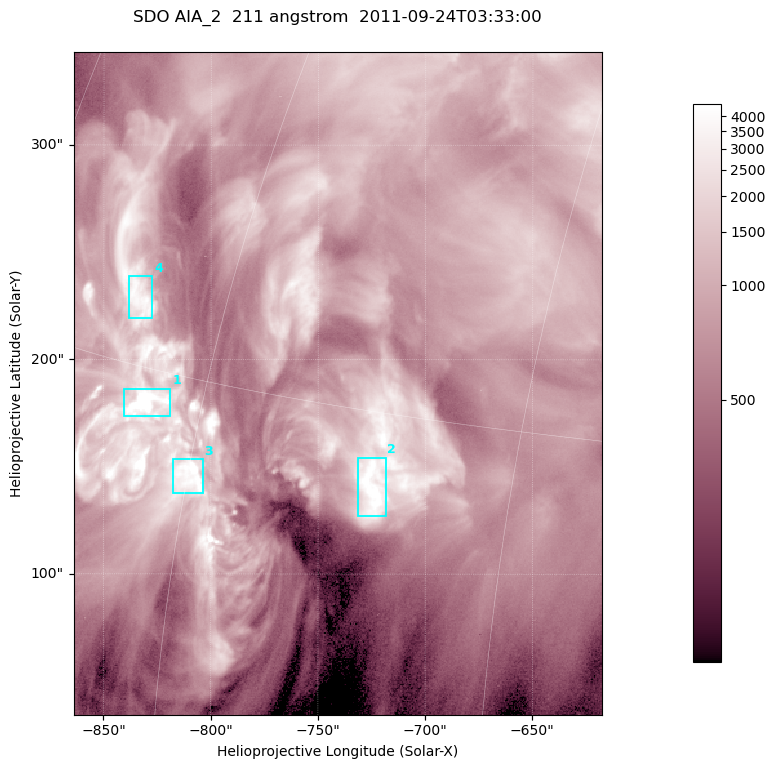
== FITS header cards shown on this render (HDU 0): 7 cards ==
TELESCOP= 'SDO     '           /
INSTRUME= 'AIA_2   '           /
WAVELNTH=                  211 /
WAVEUNIT= 'angstrom'           /
DATE-OBS= '2011-09-24T03:33:00.62' /
CTYPE1  = 'HPLN-TAN'           /
CTYPE2  = 'HPLT-TAN'           /

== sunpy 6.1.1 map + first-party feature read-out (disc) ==
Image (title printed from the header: SDO AIA_2  211 angstrom  2011-09-24T03:33:00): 410 x 514 px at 0.601 arcsec/px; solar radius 956 arcsec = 1592 px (partial field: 2.6% of the solar disc is inside the frame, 100% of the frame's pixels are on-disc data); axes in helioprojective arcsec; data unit not stated in the header (colour bar unlabelled)
Pointing: header CRPIX1/2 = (2038.91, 2046.17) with CRVAL1/2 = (0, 0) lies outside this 410 x 514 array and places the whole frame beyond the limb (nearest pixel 1.41 R_sun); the SolarSoft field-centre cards XCEN/YCEN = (-740.8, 188.9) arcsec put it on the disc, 1315 arcsec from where CRPIX/CRVAL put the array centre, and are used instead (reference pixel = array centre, CRVAL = XCEN/YCEN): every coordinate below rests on XCEN/YCEN
Orientation: roll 0.0565 deg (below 1 deg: not rotated)
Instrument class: DISC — disc imager (sunpy class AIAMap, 211 A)
Bright regions (active regions / flare kernels): reference = the on-disc median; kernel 3 px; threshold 5 sigma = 2345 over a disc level ~784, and >= 1.15x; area >= 210 px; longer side >= 5 px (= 3 arcsec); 4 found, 4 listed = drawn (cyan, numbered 1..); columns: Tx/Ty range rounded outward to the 2 arcsec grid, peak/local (2 s.f.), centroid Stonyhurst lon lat
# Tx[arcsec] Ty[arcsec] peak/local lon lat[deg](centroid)
1 -842..-818 174..188 19 -63 +14
2 -732..-718 126..154 6.5 -51 +13
3 -818..-804 138..154 8.2 -60 +12
4 -838..-826 218..240 5.3 -65 +17